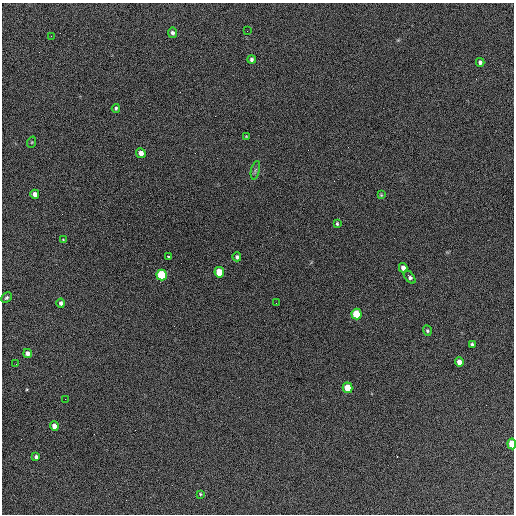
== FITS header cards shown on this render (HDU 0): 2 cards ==
NAXIS1  =                  512 / Axis length
NAXIS2  =                  512 / Axis length

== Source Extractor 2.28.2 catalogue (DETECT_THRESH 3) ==
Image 512 x 512 px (HDU 0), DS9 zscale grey, 1 PNG px = 1 image px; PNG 516 x 516 px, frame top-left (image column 1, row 512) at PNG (2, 3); each listed source drawn as its Kron ellipse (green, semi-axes under 4 px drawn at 4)
Background 671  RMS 28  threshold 82.7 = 3 sigma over >= 5 px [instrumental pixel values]
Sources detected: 35; all 35 listed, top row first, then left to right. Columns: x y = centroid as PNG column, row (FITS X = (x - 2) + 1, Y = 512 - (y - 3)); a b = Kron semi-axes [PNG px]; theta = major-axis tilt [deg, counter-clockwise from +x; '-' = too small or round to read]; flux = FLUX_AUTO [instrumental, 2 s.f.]
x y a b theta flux
247 31 2 2 - 1600
172 33 5 4 - 5300
51 36 3 2 - 1700
251 59 4 4 - 3700
480 62 4 4 - 5500
116 108 4 3 - 2600
246 136 4 2 - 1400
32 142 6 3 71 1900
141 153 5 4 - 11000
255 170 9 4 77 4200
35 194 4 4 - 10000
381 195 3 3 - 1700
337 224 4 3 - 2400
63 239 4 2 - 1200
169 256 3 3 - 5100
237 257 4 3 - 3700
403 268 5 4 - 10000
219 272 5 4 - 44000
162 275 5 5 - 130000
410 277 7 4 -50 5100
6 298 6 4 43 3300
61 303 4 4 - 5000
276 303 2 2 - 740
357 314 5 5 - 97000
427 331 5 4 - 2600
472 345 4 3 - 3800
27 353 4 4 - 8000
459 362 5 4 - 10000
16 364 2 2 - 820
347 388 5 5 - 42000
65 399 2 2 - 930
54 426 5 4 - 13000
512 444 5 4 - 56000
36 457 4 3 - 3500
200 494 4 4 - 1900
At the frame edge (FLAGS 8, measured only in part): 1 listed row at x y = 512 444